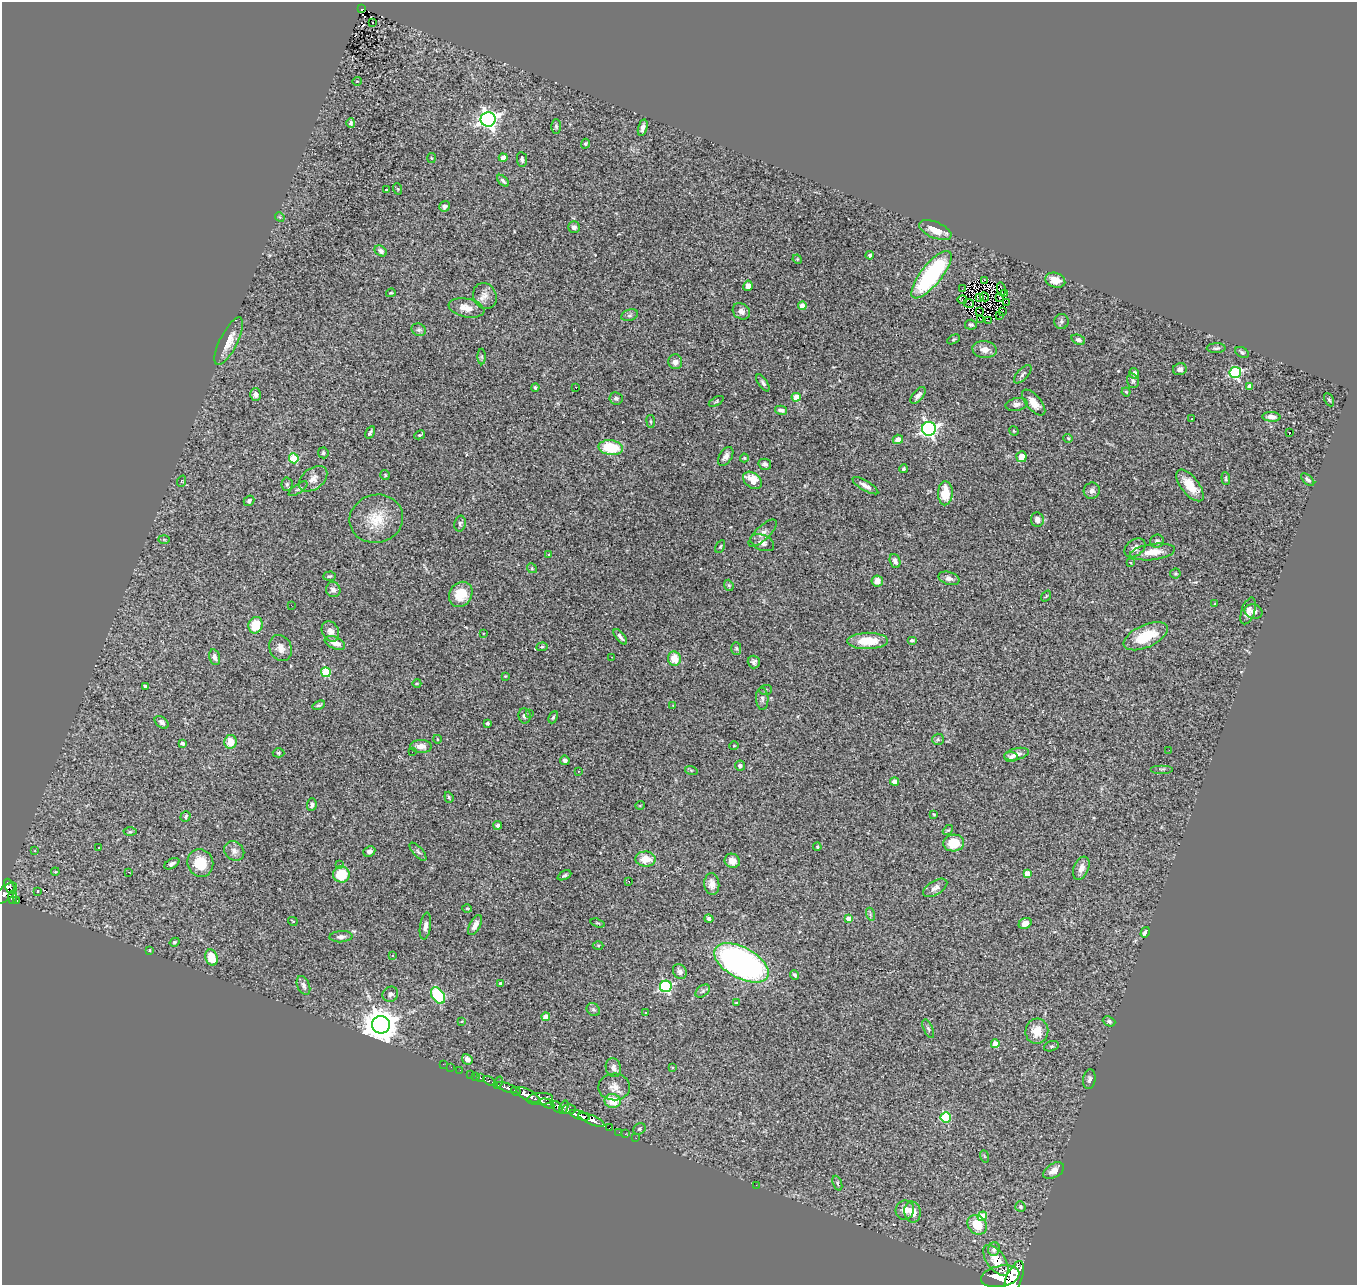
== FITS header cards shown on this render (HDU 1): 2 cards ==
NAXIS1  =                 1355
NAXIS2  =                 1283

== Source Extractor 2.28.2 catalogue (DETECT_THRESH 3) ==
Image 1355 x 1283 px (HDU 1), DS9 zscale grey, 1 PNG px = 1 image px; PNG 1359 x 1287 px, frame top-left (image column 1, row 1283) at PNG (2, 2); each listed source drawn as its Kron ellipse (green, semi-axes under 4 px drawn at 4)
Background 2.27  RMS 0.068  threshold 0.205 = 3 sigma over >= 5 px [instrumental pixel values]
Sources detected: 293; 3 with non-positive FLUX_AUTO (blend fragments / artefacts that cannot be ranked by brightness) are neither listed nor drawn; the other 290 listed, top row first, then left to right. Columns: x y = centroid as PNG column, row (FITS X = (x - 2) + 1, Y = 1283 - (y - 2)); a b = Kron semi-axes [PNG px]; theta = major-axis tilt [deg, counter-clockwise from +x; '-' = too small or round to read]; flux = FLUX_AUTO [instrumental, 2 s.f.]
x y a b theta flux
362 9 4 2 - 15
373 22 2 2 - 5.2
357 81 5 3 - 3.6
488 119 7 7 - 2100
351 123 5 4 - 12
556 126 7 5 -88 8.3
643 128 8 4 75 18
585 144 5 4 - 5.4
431 158 5 3 - 4.2
503 158 4 4 - 51
522 159 7 5 -81 9.9
503 181 7 4 -45 10
398 189 6 3 -70 4.1
386 190 3 3 - 8.4
445 206 5 5 - 15
280 217 5 4 - 5
574 227 6 6 - 12
935 230 17 8 -23 68
381 251 7 5 -32 18
870 255 4 3 - 10
797 259 5 4 - 4.2
931 275 29 10 51 570
985 280 4 2 - 8.7
1055 280 10 7 -18 49
748 286 5 4 - 26
962 289 3 2 - 2.2
1001 289 6 3 -79 1.4
391 293 5 3 - 4.9
1004 293 2 2 - 5.1
485 296 13 11 -64 39
984 297 5 2 - 1.4
1000 297 3 2 - 6.7
980 298 4 2 - 3.4
962 300 5 2 - 1.6
1006 302 2 2 - 0.5
969 303 5 2 - 2.8
802 306 4 4 - 59
466 308 18 9 -12 56
741 311 9 7 -38 22
979 312 3 2 - 5.6
1003 312 3 2 - 4.8
630 315 8 5 18 12
999 315 2 2 - 5
981 319 3 2 - 5.6
988 320 3 2 - 5.3
1061 321 7 7 - 11
971 325 6 5 - 12
419 330 7 6 - 12
954 339 6 4 31 5.8
1078 340 7 5 -23 13
229 341 26 8 63 69
1216 348 9 5 1 11
984 349 12 8 -6 35
1242 352 7 4 -29 8.8
482 356 8 4 -90 9.1
675 362 7 7 - 20
1180 369 7 6 - 17
1134 373 5 4 - 17
1235 373 5 5 - 560
1023 374 11 5 47 12
1133 381 7 5 -74 12
763 383 10 4 -57 13
1249 386 4 4 - 34
576 387 3 2 - 6
535 388 4 4 - 8.7
1126 392 4 3 - 5.9
255 394 6 5 - 21
918 395 10 5 50 18
796 397 4 4 - 100
616 398 6 6 - 12
1329 400 7 4 -61 6.9
716 401 8 4 30 6.9
1034 402 16 7 -49 51
1016 404 11 6 11 18
781 410 6 4 -14 16
1271 417 9 5 -4 23
1192 419 3 2 - 12
651 421 6 3 -81 5.5
929 429 7 7 - 1400
1014 431 5 3 - 4.1
370 432 6 3 58 9.3
1290 432 3 2 - 33
420 435 5 2 - 7.7
1068 438 4 4 - 5.3
898 439 5 4 - 23
611 448 12 7 -8 190
323 453 5 5 - 7.1
726 456 10 6 57 20
1021 457 5 5 - 48
294 458 5 5 - 220
744 458 4 4 - 4.8
765 464 6 5 - 12
903 469 4 3 - 7.8
385 475 5 5 - 6.2
1226 478 6 3 -86 6.6
313 479 16 10 39 35
753 480 10 7 -39 81
1308 480 8 4 -43 15
182 481 6 3 71 3.8
287 484 6 5 - 10
1190 485 19 9 -51 92
865 486 15 5 -31 26
298 489 11 4 35 9.6
1092 491 8 8 - 18
945 493 12 7 88 96
249 501 5 5 - 12
376 519 27 24 14 140
1037 520 7 6 - 21
460 524 8 5 78 10
763 533 18 7 44 27
164 539 6 4 -2 4.5
1157 541 7 6 - 12
762 543 12 7 -23 27
720 547 7 4 63 6
1135 548 12 8 37 22
1153 552 22 8 7 74
549 554 3 3 - 38
895 561 7 5 -70 17
1131 563 4 3 - 3.7
532 568 5 4 - 6.3
1175 573 5 5 - 6.2
329 576 6 4 4 8
949 578 11 6 -17 18
877 581 6 5 - 37
729 585 6 4 -68 6.6
333 590 7 7 - 22
461 594 13 11 58 110
1046 596 6 3 53 4.5
1215 604 4 3 - 3.2
291 605 2 2 - 3.3
1248 611 14 6 71 22
1254 612 9 7 -14 25
256 625 8 7 - 100
330 631 10 8 -63 25
483 633 2 2 - 3.3
1146 636 24 11 24 150
620 637 9 3 -52 14
912 640 5 3 - 8.3
867 641 20 8 1 110
335 643 11 6 -24 41
542 647 5 4 - 5.5
281 648 13 11 -65 38
736 648 6 5 - 7.6
215 657 8 5 -75 19
611 657 3 2 - 4
674 659 7 6 - 71
754 662 6 6 - 14
326 672 5 5 - 220
505 676 2 2 - 3.6
417 683 4 3 - 3.9
145 686 3 3 - 6.8
765 690 6 5 - 8.4
762 699 11 6 -87 16
319 705 6 4 19 8.3
673 705 4 2 - 3.4
530 713 3 2 - 6.6
525 716 7 6 - 12
553 717 6 3 65 6.7
162 722 8 5 -39 15
487 723 4 3 - 9.9
437 739 4 3 - 3.4
938 739 6 5 - 8
230 742 7 6 - 66
182 743 4 3 - 18
421 746 10 6 -1 35
734 746 4 4 - 4.6
1169 750 3 2 - 6.4
412 752 2 2 - 2.3
278 753 6 4 -2 6.7
1016 754 13 6 13 29
1011 757 7 5 -4 12
565 760 5 4 - 14
740 766 5 5 - 11
1162 769 11 2 0 6.8
691 770 6 4 -18 6
578 772 3 2 - 7.1
895 781 4 4 - 32
449 797 6 4 -70 6.2
312 805 6 5 - 13
640 805 5 3 - 3.3
934 814 3 2 - 4.3
186 817 5 4 - 8.7
498 825 4 4 - 14
948 830 6 3 42 6.2
130 832 6 4 0 5.7
954 843 10 8 4 110
817 847 4 3 - 4.5
98 848 3 2 - 7.5
35 851 4 3 - 5.9
234 851 10 9 - 26
369 851 6 5 - 18
418 852 11 5 -48 13
646 859 10 7 -2 66
732 861 8 7 - 36
200 863 14 12 -64 110
172 864 8 4 29 14
340 864 3 3 - 4.7
1081 868 12 7 68 37
55 872 4 3 - 4.4
129 872 3 2 - 5.4
341 874 8 8 - 120
1027 874 4 4 - 64
564 875 7 4 25 8.3
629 881 3 2 - 10
712 884 11 7 -85 39
10 886 8 4 -62 280
935 888 13 7 32 23
38 891 3 3 - 8.9
5 893 14 6 40 780
12 897 7 4 82 180
17 900 4 3 - 97
467 908 5 3 - 4
870 914 6 4 -73 7.6
849 918 4 4 - 52
709 919 4 4 - 14
293 921 5 3 - 3.9
598 923 7 3 -17 4.9
1025 923 7 5 30 37
475 925 11 5 62 27
425 926 13 5 82 20
1145 932 5 3 - 16
341 937 11 5 4 17
175 942 5 4 - 6.4
598 945 5 3 - 4.4
150 950 4 3 - 3.6
393 955 3 3 - 15
212 958 8 6 -72 90
741 963 30 15 -28 1800
680 971 8 6 -61 15
794 975 5 3 - 9
501 983 4 3 - 12
303 985 10 6 -67 17
666 986 6 6 - 620
703 991 8 5 36 11
390 994 8 7 - 17
438 995 9 6 -56 270
736 1003 3 2 - 3.9
593 1010 7 6 - 10
645 1012 3 3 - 15
546 1017 4 4 - 62
462 1021 4 3 - 3
1109 1021 6 4 -23 11
381 1025 9 8 - 9900
928 1029 10 4 -66 10
1037 1031 12 11 - 67
995 1044 4 4 - 68
1051 1046 8 5 18 8.2
467 1059 6 4 -50 29
443 1064 3 2 - 6.8
451 1067 3 2 - 6.4
672 1067 3 2 - 3.4
613 1068 9 7 -74 22
460 1070 3 2 - 4
471 1074 2 2 - 13
476 1076 2 2 - 9.7
480 1078 3 3 - 44
1089 1079 10 6 82 14
489 1081 6 3 -31 270
498 1083 6 4 68 110
507 1087 11 4 -21 1200
614 1087 16 13 2 44
516 1091 5 3 - 440
528 1095 13 5 -28 3100
540 1099 13 6 4 1100
613 1101 8 7 - 83
547 1104 8 3 -28 400
557 1107 7 4 -49 1000
564 1107 7 4 68 520
569 1109 7 5 1 410
579 1115 11 4 -18 1700
946 1117 5 5 - 270
591 1120 14 4 -23 1400
609 1128 3 2 - 12
639 1129 6 5 - 8.4
619 1132 2 2 - 6.2
625 1134 3 2 - 12
636 1138 2 2 - 9.6
984 1156 6 4 -70 5.5
1054 1171 11 7 31 34
837 1183 8 4 -68 7.5
756 1185 3 2 - 4.7
1020 1207 5 5 - 9.2
905 1210 10 9 - 41
912 1212 10 8 -78 48
982 1216 5 4 - 99
977 1225 10 9 - 110
994 1249 7 6 - 24
996 1260 18 9 -54 91
1000 1276 19 10 12 7500
1014 1279 19 7 67 8500
At the frame edge (FLAGS 8, measured only in part): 2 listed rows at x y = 5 893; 1014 1279
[3 non-positive-flux detections neither listed nor drawn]